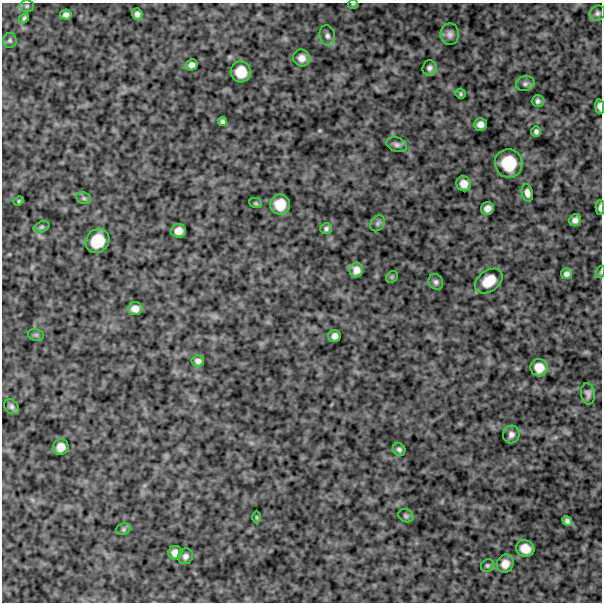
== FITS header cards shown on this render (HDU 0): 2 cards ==
NAXIS1  =                  600
NAXIS2  =                  600

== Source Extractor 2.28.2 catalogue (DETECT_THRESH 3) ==
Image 600 x 600 px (HDU 0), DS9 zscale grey, 1 PNG px = 1 image px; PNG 604 x 604 px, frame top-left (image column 1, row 600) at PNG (2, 3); each listed source drawn as its Kron ellipse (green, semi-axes under 4 px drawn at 4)
Background 1070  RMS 190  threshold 566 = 3 sigma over >= 5 px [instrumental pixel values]
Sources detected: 61; all 61 listed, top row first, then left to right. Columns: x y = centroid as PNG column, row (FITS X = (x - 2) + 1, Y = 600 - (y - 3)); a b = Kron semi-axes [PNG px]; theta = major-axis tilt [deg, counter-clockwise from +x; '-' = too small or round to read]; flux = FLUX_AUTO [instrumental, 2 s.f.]
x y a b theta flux
353 4 5 5 - 16000
27 6 7 5 1 26000
597 13 8 7 - 35000
137 14 6 5 - 44000
66 15 6 5 - 45000
24 18 6 4 46 28000
450 34 11 9 -90 63000
327 36 10 7 -76 52000
10 40 7 6 - 30000
302 58 9 8 - 83000
191 65 6 5 - 50000
429 68 8 7 - 48000
241 72 10 10 - 200000
525 83 9 7 17 44000
461 94 5 5 - 20000
538 101 6 6 - 34000
600 106 7 4 -82 51000
222 122 5 4 - 30000
480 124 6 6 - 65000
536 131 5 4 - 33000
397 145 10 7 -17 44000
509 163 14 14 - 370000
464 184 7 7 - 94000
527 193 9 5 -79 61000
84 198 7 5 -22 30000
19 201 5 4 - 16000
256 203 6 5 - 18000
280 205 10 10 - 200000
487 208 7 6 - 65000
600 208 7 3 88 35000
575 220 6 5 - 56000
378 223 8 6 54 32000
42 227 8 5 26 28000
326 229 6 5 - 30000
178 231 7 6 - 85000
97 241 12 11 - 280000
356 270 7 6 - 81000
600 272 6 3 71 15000
567 274 6 5 - 46000
392 277 6 5 - 19000
489 281 15 10 37 220000
436 282 8 7 - 38000
135 309 7 6 - 75000
36 335 8 6 -12 26000
335 336 6 6 - 58000
198 361 6 5 - 45000
539 368 9 8 - 140000
588 394 11 7 -79 46000
11 406 8 6 -45 42000
511 435 9 8 - 56000
61 447 8 7 - 100000
399 450 7 6 - 34000
406 516 8 6 -26 29000
256 517 6 4 -89 14000
567 521 5 4 - 36000
123 529 7 5 22 27000
525 548 9 8 - 140000
175 553 7 6 - 79000
185 556 8 7 - 52000
505 564 9 8 - 100000
487 566 7 6 - 26000
At the frame edge (FLAGS 8, measured only in part): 4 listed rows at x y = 353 4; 600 106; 600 208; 600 272